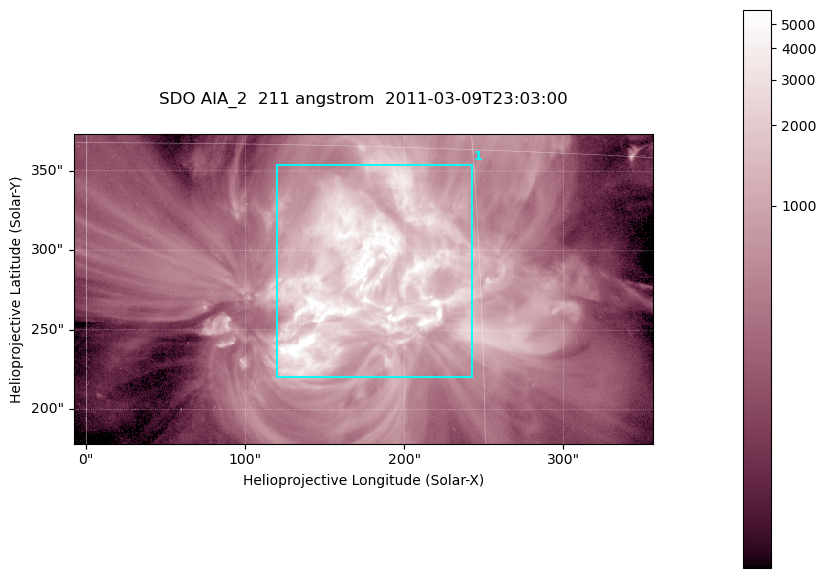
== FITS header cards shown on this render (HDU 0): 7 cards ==
TELESCOP= 'SDO     '           /
INSTRUME= 'AIA_2   '           /
WAVELNTH=                  211 /
WAVEUNIT= 'angstrom'           /
DATE-OBS= '2011-03-09T23:03:00.62' /
CTYPE1  = 'HPLN-TAN'           /
CTYPE2  = 'HPLT-TAN'           /

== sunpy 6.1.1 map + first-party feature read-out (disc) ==
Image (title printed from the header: SDO AIA_2  211 angstrom  2011-03-09T23:03:00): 606 x 324 px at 0.601 arcsec/px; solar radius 967 arcsec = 1609 px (partial field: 2.4% of the solar disc is inside the frame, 100% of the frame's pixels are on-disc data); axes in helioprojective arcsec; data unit not stated in the header (colour bar unlabelled)
Pointing: header CRPIX1/2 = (2040.79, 2040.71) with CRVAL1/2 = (0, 0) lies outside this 606 x 324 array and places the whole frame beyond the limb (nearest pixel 1.39 R_sun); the SolarSoft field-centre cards XCEN/YCEN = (174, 275.8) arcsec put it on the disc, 1859 arcsec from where CRPIX/CRVAL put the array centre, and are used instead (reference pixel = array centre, CRVAL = XCEN/YCEN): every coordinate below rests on XCEN/YCEN
Orientation: roll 0.0565 deg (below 1 deg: not rotated)
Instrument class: DISC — disc imager (sunpy class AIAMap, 211 A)
Bright regions (active regions / flare kernels): reference = the on-disc median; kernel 5 px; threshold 5 sigma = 1810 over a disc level ~470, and >= 1.15x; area >= 196 px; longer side >= 4 px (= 2.4 arcsec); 1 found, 1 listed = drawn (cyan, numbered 1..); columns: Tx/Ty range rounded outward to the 2 arcsec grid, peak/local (2 s.f.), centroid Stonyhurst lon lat
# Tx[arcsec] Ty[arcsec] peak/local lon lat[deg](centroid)
1 120..244 220..354 18 +10 +10